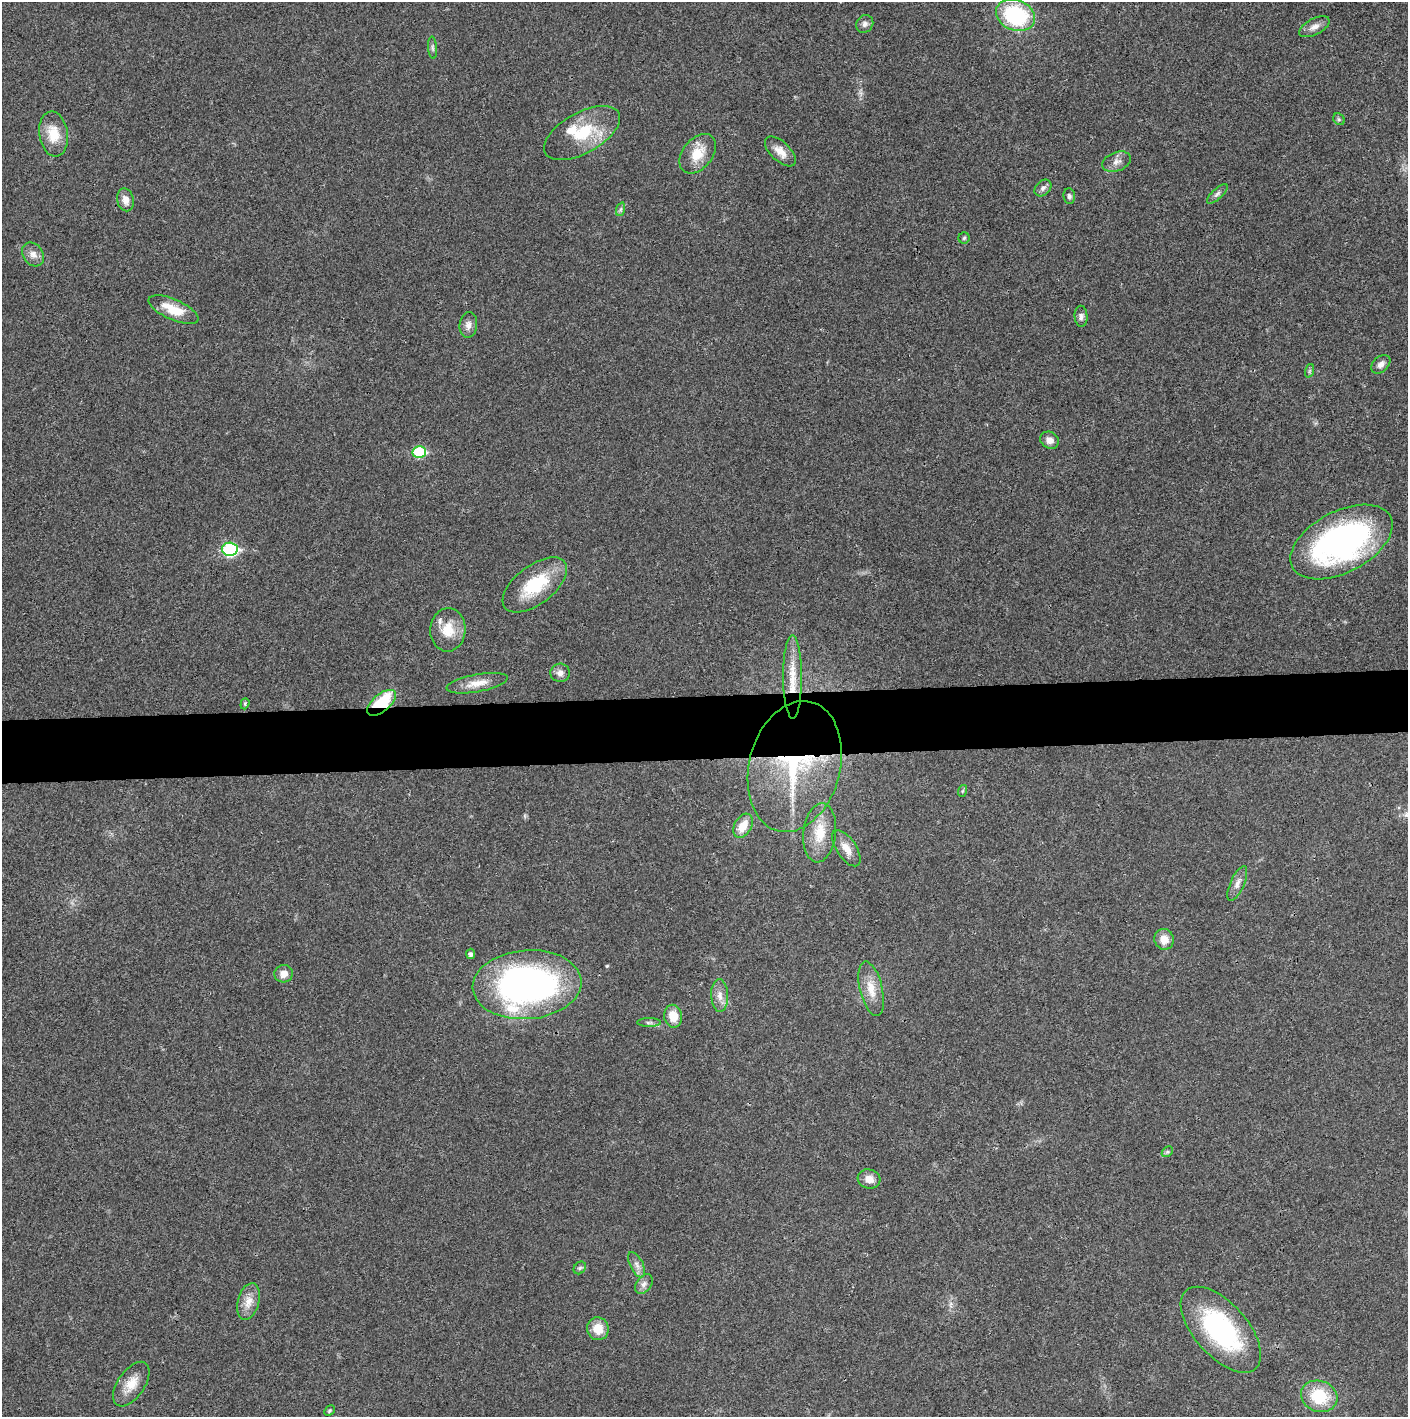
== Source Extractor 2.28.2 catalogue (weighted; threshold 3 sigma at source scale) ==
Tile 5 of 3 x 3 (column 2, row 2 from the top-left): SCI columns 1410-2815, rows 1418-2832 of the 4222 x 4247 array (HDU 1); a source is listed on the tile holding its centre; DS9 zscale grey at full resolution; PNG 1410 x 1419 px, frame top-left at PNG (2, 2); each listed source drawn as its Kron ellipse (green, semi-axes under 4 px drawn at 4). Shown black and unused: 4% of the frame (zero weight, under 3 of 4 exposures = <1% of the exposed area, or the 3 px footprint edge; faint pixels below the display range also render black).
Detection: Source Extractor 2.28.2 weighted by HDU 2 'WHT'; one run over the whole footprint, this tile lists its part. Background 0.0191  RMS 0.0041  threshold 0.0184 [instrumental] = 3 sigma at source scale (4.5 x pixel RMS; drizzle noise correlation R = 1.50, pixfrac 1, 0.05/0.05 arcsec/px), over >= 5 px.
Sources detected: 61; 3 inside a brighter listed object's ellipse — not listed separately; the other 58 listed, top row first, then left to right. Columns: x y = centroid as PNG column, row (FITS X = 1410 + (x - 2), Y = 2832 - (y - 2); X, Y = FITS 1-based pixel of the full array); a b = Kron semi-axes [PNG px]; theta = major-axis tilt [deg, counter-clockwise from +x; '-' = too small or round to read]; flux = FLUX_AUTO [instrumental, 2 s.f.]
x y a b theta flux
1016 15 20 15 -21 37
865 24 9 8 - 1.6
1314 27 16 8 28 2.8
433 48 11 4 -85 1
1339 119 6 5 - 0.6
582 133 42 20 29 19
54 134 22 14 -82 9.3
780 151 19 9 -43 4.5
698 154 22 15 51 9.1
1117 162 15 9 21 2.7
1043 188 10 7 45 1.6
1217 194 13 5 42 1.3
1069 196 8 6 -83 1.1
125 200 11 8 -77 3.1
621 209 7 4 71 0.82
964 238 6 5 - 0.65
33 254 13 10 -53 2.9
174 310 27 10 -24 10
1081 316 10 6 -86 1.6
468 325 13 9 84 2.5
1381 364 11 7 43 2.2
1309 371 7 4 71 0.66
1050 440 10 8 -30 2.8
419 452 7 6 - 26
1341 542 55 30 27 120
230 549 8 7 - 55
535 585 38 19 37 21
448 630 22 17 87 8.8
560 673 9 9 - 2.2
793 677 42 9 -90 10
477 683 31 9 10 5.7
381 703 17 8 40 22
245 704 6 4 71 0.55
795 766 66 45 75 57
962 791 6 4 70 0.49
743 826 13 8 60 6.6
820 833 30 16 84 11
846 848 21 10 -56 4.8
1237 883 19 7 66 2.8
1164 939 10 9 - 4.7
470 954 5 4 - 1.2
284 974 9 8 - 3.2
527 985 54 34 4 150
871 989 28 11 -76 7
720 995 16 8 -87 3.5
673 1016 11 9 -81 6.5
649 1023 12 4 0 1.2
1167 1152 6 4 44 0.66
869 1179 11 9 -15 3.6
637 1265 14 6 -64 2.3
580 1268 7 5 46 0.88
644 1284 11 7 53 1.9
248 1302 19 10 75 4.7
598 1329 11 11 - 6.8
1221 1330 52 26 -48 57
131 1384 25 13 55 7.1
1319 1396 18 15 -21 17
329 1411 6 4 46 0.59
Overlapping masked pixels (flux is a lower limit): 3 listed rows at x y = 381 703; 795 766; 527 985